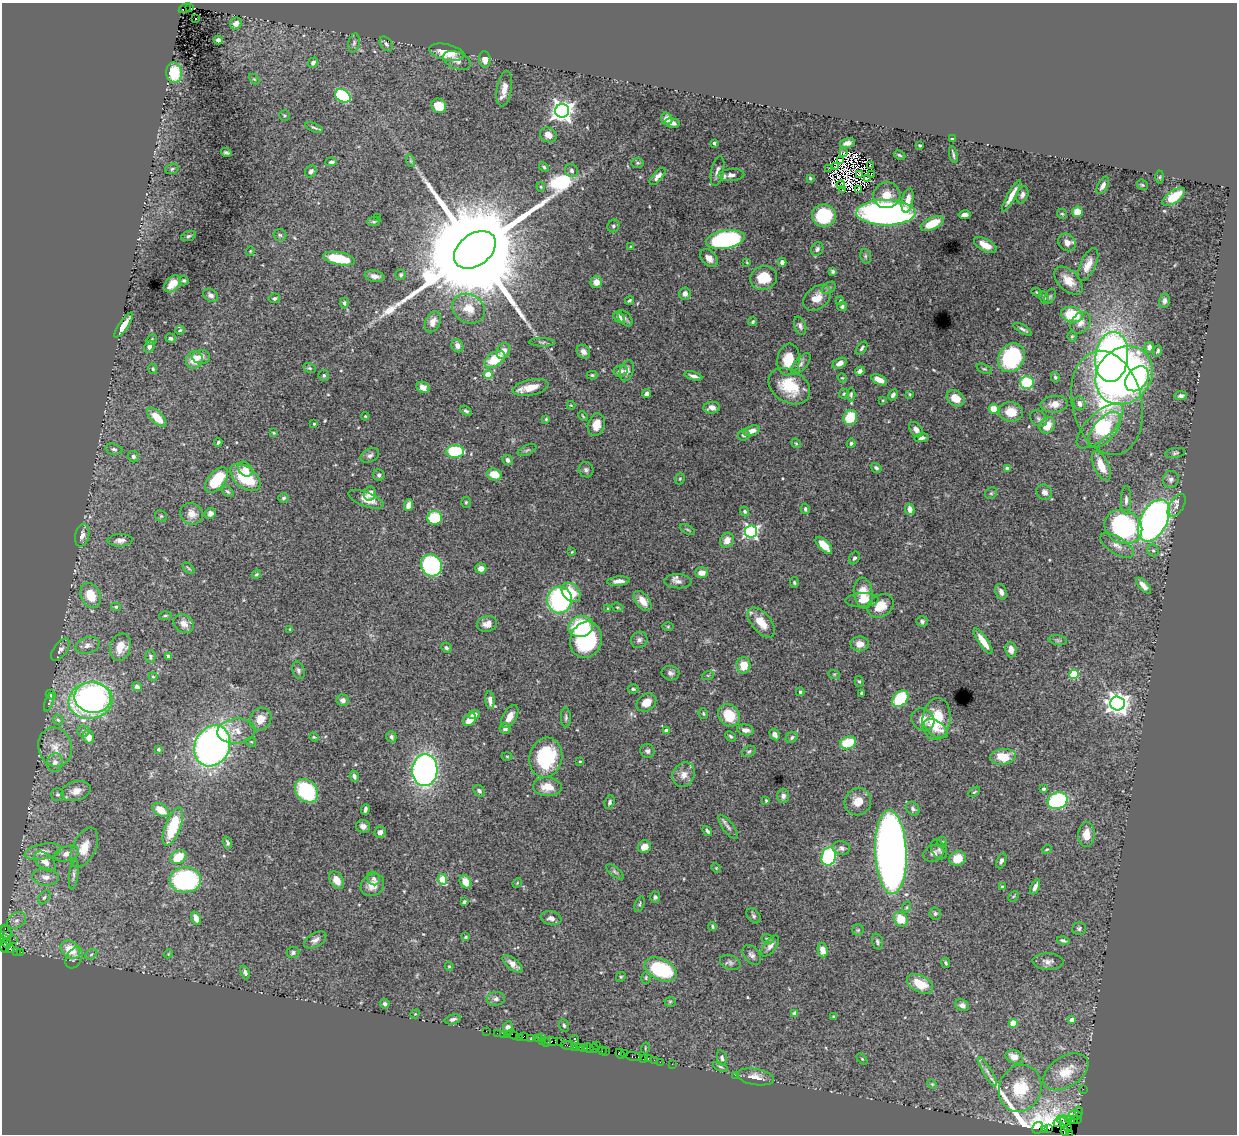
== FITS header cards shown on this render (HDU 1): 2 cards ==
NAXIS1  =                 1235
NAXIS2  =                 1132

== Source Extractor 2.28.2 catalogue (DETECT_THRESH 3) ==
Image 1235 x 1132 px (HDU 1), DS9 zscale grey, 1 PNG px = 1 image px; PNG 1239 x 1136 px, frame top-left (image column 1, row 1132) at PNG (2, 3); each listed source drawn as its Kron ellipse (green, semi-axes under 4 px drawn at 4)
Background 3.61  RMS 0.04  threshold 0.12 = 3 sigma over >= 5 px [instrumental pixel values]
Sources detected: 535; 10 with non-positive FLUX_AUTO (blend fragments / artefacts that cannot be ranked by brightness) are neither listed nor drawn; of the other 525, the 500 brightest by FLUX_AUTO listed and drawn (25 fainter detections omitted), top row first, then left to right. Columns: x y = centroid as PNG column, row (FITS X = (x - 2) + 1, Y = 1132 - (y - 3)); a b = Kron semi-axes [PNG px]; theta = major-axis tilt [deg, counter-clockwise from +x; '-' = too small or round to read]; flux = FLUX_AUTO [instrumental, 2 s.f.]
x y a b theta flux
189 7 3 2 - 190
185 8 6 3 27 390
195 18 3 2 - 8.1
236 23 6 5 - 15
218 40 4 4 - 8.7
354 43 9 5 75 8.1
386 44 8 5 -54 6.3
447 52 18 8 -12 63
457 60 15 8 -22 16
485 60 8 6 -85 23
313 63 5 5 - 9.4
174 73 10 8 -83 88
254 79 6 4 -44 2.8
504 89 18 7 81 28
343 96 8 6 -32 230
439 106 8 7 - 52
562 111 7 7 - 2000
284 115 5 5 - 4.1
667 119 6 5 - 22
672 123 7 5 -8 14
314 128 9 3 -22 5.3
548 135 8 7 - 22
952 139 4 3 - 5.9
714 143 3 3 - 7.7
847 143 7 4 11 11
920 145 3 2 - 2.6
226 152 5 3 - 4.7
844 153 4 3 - 8.3
953 154 9 2 -78 5.1
899 155 6 4 -27 3.8
840 160 2 2 - 5.7
411 161 6 4 -71 4.2
331 162 6 4 5 6.9
638 163 6 5 - 4.4
870 166 3 2 - 2.6
544 167 6 4 -45 4.7
836 167 3 2 - 3.3
829 168 2 2 - 2.3
172 169 7 5 18 5.3
311 171 6 5 - 7.3
571 171 7 6 - 7.7
717 171 15 6 78 15
731 175 13 6 3 15
860 175 3 2 - 4.1
872 175 3 2 - 4.5
658 176 10 5 49 14
1160 177 6 4 88 3
810 178 4 3 - 3.3
868 179 4 2 - 7.5
841 185 4 2 - 4.6
1103 185 9 5 61 12
1142 185 6 4 -42 3.7
541 187 4 4 - 2.7
842 189 4 2 - 2.5
859 190 3 2 - 3.2
887 195 13 13 - 38
1022 195 9 5 71 9.4
1011 196 18 4 62 27
1174 197 13 6 34 71
908 200 12 5 78 27
1077 212 5 5 - 41
886 213 29 12 0 1400
1062 214 5 5 - 3.9
964 215 6 4 10 14
824 216 12 11 - 170
378 218 3 3 - 2.8
374 221 6 4 7 4.3
932 223 12 6 26 70
613 226 7 5 51 6.2
280 235 6 6 - 5
188 236 8 4 20 5.4
725 239 19 9 9 480
1067 242 9 8 - 21
985 245 12 6 -29 28
630 247 4 3 - 2.2
817 249 7 5 57 7.5
475 250 23 16 37 110000
250 251 4 4 - 2.7
865 256 7 5 -75 5.4
709 258 10 7 -46 19
339 259 16 6 -11 110
747 262 3 3 - 2.4
782 262 4 4 - 10
1088 265 18 7 65 29
833 271 4 4 - 5.6
401 275 5 5 - 5.1
375 276 10 5 -11 14
764 278 14 12 17 66
184 281 5 5 - 4.3
1068 281 17 10 -44 38
596 282 6 6 - 22
172 284 10 6 47 34
829 288 8 5 37 5.6
1037 292 5 4 - 2.8
685 294 6 5 - 11
211 295 8 6 -34 11
1050 296 8 5 63 4.9
1044 297 6 4 -62 4.5
274 298 6 5 - 4.9
817 298 15 11 40 38
629 300 5 3 - 4.1
840 301 4 3 - 2.7
1164 301 7 5 79 8.3
344 303 5 4 - 5
842 306 5 4 - 7.2
469 309 17 14 -29 48
1072 314 11 7 -13 89
619 317 6 5 - 15
625 318 9 5 -50 6
753 321 4 4 - 4.2
433 322 11 7 64 19
1081 323 12 9 52 20
124 325 15 4 56 26
800 326 9 5 -71 8.4
1023 329 10 3 -30 7.9
180 330 4 4 - 3.4
1072 336 5 4 - 3.3
171 338 5 4 - 6
152 340 6 4 48 3.9
542 342 13 3 -2 5.8
457 346 7 5 -62 12
149 347 6 5 - 9
1149 347 5 5 - 13
862 348 7 4 55 5.6
503 351 8 6 58 22
1158 351 6 4 70 5.3
583 352 7 6 - 13
201 357 9 7 0 15
1112 357 25 16 83 1000
1011 358 15 12 55 260
495 359 11 7 31 77
194 360 9 8 - 40
788 360 16 11 83 62
840 363 7 5 28 13
801 364 13 6 49 12
309 368 6 4 -26 3.9
153 369 5 4 - 3.8
984 369 8 4 -24 4.5
621 371 7 5 10 12
627 371 11 6 74 14
860 371 5 4 - 9.8
324 375 5 5 - 5
488 375 4 4 - 84
592 375 5 4 - 3.9
1124 375 31 26 48 1900
693 376 9 4 -16 11
1055 377 5 4 - 4.6
842 378 4 4 - 2.6
1137 379 14 10 49 150
879 380 8 4 -25 26
1027 383 7 6 - 200
789 386 22 16 -33 95
423 387 6 5 - 18
531 387 18 8 12 41
647 393 4 3 - 11
844 394 5 4 - 3.3
910 394 4 3 - 2.7
851 395 7 4 87 5.1
893 395 6 4 61 8.4
1181 396 6 4 3 7.9
955 398 9 7 -34 38
883 400 4 3 - 2.3
1079 403 7 6 - 13
1107 403 53 35 -77 290
1054 404 14 8 5 27
571 405 4 4 - 2.4
712 408 8 6 5 14
994 409 5 5 - 41
466 411 6 4 -35 6
1011 412 12 9 -7 50
365 416 4 3 - 2.6
583 416 5 3 - 2.6
157 417 12 6 -44 56
850 417 8 6 63 90
546 419 3 3 - 2.8
1038 419 9 7 -46 8.2
314 424 3 3 - 3.3
596 425 11 8 73 34
1047 425 9 7 54 38
1100 426 30 13 44 120
916 430 8 5 -52 13
1104 430 22 11 50 93
752 431 8 5 15 21
274 433 3 2 - 2.7
744 435 6 5 - 6.5
921 438 7 4 9 9.3
218 443 4 3 - 4.2
796 443 5 4 - 2.7
851 443 5 4 - 4.4
114 449 9 5 -12 6.8
527 450 10 5 24 5.7
455 451 9 6 -1 170
1175 453 10 5 9 5.8
370 455 10 6 27 9.4
133 457 6 5 - 6.4
507 460 5 5 - 11
1101 466 16 7 -65 43
876 468 5 4 - 5.9
1007 468 4 3 - 7.5
245 469 8 6 -50 16
586 470 8 7 - 7.3
494 474 7 6 - 43
379 475 6 5 - 6.5
245 477 17 10 -39 120
680 479 6 4 69 3.6
1171 479 8 7 - 10
217 480 15 8 52 120
228 491 6 4 -39 4.4
1044 492 8 7 - 13
991 493 6 5 - 4.7
370 494 7 6 - 21
284 498 5 4 - 4.9
366 499 19 7 -21 28
1126 500 14 5 88 11
466 502 5 4 - 4.1
409 505 6 4 68 15
1177 506 13 7 58 15
805 509 5 4 - 6.4
910 509 6 4 -78 16
745 511 5 4 - 4.8
210 513 5 5 - 11
192 514 11 10 - 22
161 516 6 5 - 4.3
435 518 7 7 - 100
1154 521 22 13 62 1300
1123 527 19 16 -28 370
688 530 8 3 -30 3.9
751 531 6 6 - 640
82 535 11 7 76 17
120 540 12 6 2 14
727 540 8 6 59 26
824 545 11 5 -46 41
1117 546 19 8 -32 21
1153 550 6 5 - 5.9
572 552 4 3 - 2.4
854 558 7 5 58 5.9
431 565 11 10 - 290
188 568 7 3 -41 3
481 568 5 5 - 19
702 573 6 5 - 23
256 574 5 3 - 3.8
618 581 11 4 4 14
678 581 13 7 -4 15
794 583 5 4 - 3.3
1143 586 10 4 -46 17
571 592 10 8 -46 70
1001 592 8 5 -69 12
863 593 15 9 -82 49
91 595 13 9 -65 50
560 600 13 12 - 450
862 600 16 7 2 25
643 601 11 6 -52 30
881 606 14 11 35 42
116 607 5 4 - 3.9
618 607 6 4 -19 3.6
608 608 4 3 - 2.3
165 616 6 4 5 4
922 621 6 5 - 5.8
761 623 18 9 -50 43
184 624 11 8 -37 19
487 624 10 7 15 17
581 626 12 10 18 150
668 627 6 4 1 2.9
290 629 3 2 - 2.3
586 640 18 15 73 260
639 640 8 7 - 10
1058 640 9 5 -8 6.2
983 641 15 4 -55 36
860 644 9 7 -1 21
87 645 12 8 15 15
120 647 14 10 71 37
446 648 5 4 - 5.3
60 650 13 6 52 12
1011 650 8 5 -85 23
168 656 4 3 - 7.5
150 657 6 5 - 5.9
743 665 8 7 - 40
298 670 9 6 -73 7.4
670 673 9 7 -13 9.8
834 674 6 4 -17 3.5
1074 674 5 4 - 130
708 675 6 4 18 3.6
153 677 4 4 - 3
859 681 5 4 - 3.8
137 687 5 4 - 9.6
633 689 5 4 - 4.9
800 692 4 3 - 4.1
861 693 4 3 - 3.4
51 695 5 4 - 5.1
93 697 18 15 -9 610
900 699 9 7 47 130
90 700 22 18 8 740
343 700 6 5 - 13
490 700 9 4 -85 13
49 702 9 3 71 3.4
646 703 10 8 36 34
1118 703 7 7 - 1900
703 714 5 5 - 4.2
474 715 6 4 2 11
729 715 12 10 -50 74
510 716 12 6 60 25
566 718 10 5 -87 6.7
260 719 12 10 55 32
923 719 12 10 -36 37
936 719 21 14 84 120
58 720 6 4 -44 3.8
470 720 7 5 44 37
505 728 5 5 - 8.4
936 729 13 7 -34 23
666 730 4 4 - 17
746 730 8 5 -10 13
83 731 6 5 - 7
236 731 19 12 6 36
775 735 6 4 -59 13
731 736 6 4 -45 4.9
88 737 7 5 -71 28
314 737 5 4 - 2.7
391 737 6 5 - 8
792 737 6 5 - 6.2
251 742 5 4 - 3.6
848 743 8 6 21 83
212 746 21 17 65 1200
55 747 20 17 -76 45
158 749 3 3 - 3.7
647 751 7 6 - 7.5
749 751 7 5 28 5.5
507 756 5 3 - 2.8
546 757 20 16 76 200
1003 757 13 7 8 70
580 761 3 3 - 2.6
55 763 9 8 - 15
425 770 16 12 86 1000
684 775 13 11 62 23
354 776 6 4 -72 8
547 787 14 9 -4 40
1043 789 3 3 - 6.9
76 791 15 9 16 25
306 791 13 10 -47 220
479 791 6 5 - 6.5
974 792 6 3 35 3.2
58 795 6 6 - 5.9
783 796 7 6 - 10
766 800 4 3 - 2.7
1058 801 10 8 21 350
610 802 7 5 72 6.1
858 802 14 13 - 38
913 809 7 6 - 8.6
161 810 9 6 -33 36
365 810 5 3 - 7.3
173 826 20 7 69 130
363 826 7 6 - 11
728 827 14 5 -52 9.9
707 831 5 3 - 6.3
380 832 6 5 - 14
1086 834 12 8 86 35
942 842 5 5 - 3.3
227 843 6 4 -73 5.2
644 847 7 6 - 25
84 848 21 11 64 42
841 848 9 6 -12 9.3
939 849 10 7 -62 9.3
1047 849 5 3 - 2.8
43 852 19 7 12 24
891 852 42 15 -87 2900
934 853 11 8 25 13
67 854 12 7 19 18
178 857 8 6 30 62
829 857 9 7 74 340
957 858 8 7 - 43
45 861 13 7 -40 28
1001 861 8 4 69 7.8
716 868 5 4 - 2.7
615 872 11 4 -39 7.2
74 875 15 4 84 9.4
46 877 13 8 -6 19
374 879 7 6 - 9.2
443 879 5 4 - 79
185 880 16 12 3 390
337 880 9 6 -59 28
465 882 7 5 -60 29
517 883 5 4 - 2.7
372 885 12 10 37 27
1002 887 3 3 - 10
1035 887 8 4 66 11
1013 896 6 3 45 2.9
44 897 8 5 53 6.4
655 897 5 5 - 5.4
464 902 3 3 - 5.1
640 904 8 4 72 4.3
907 907 6 3 72 3.5
935 913 6 6 - 4.9
754 916 8 6 -52 6.4
196 918 7 4 -68 24
551 918 10 7 -10 14
901 919 8 6 -52 54
16 921 10 7 32 14
713 927 4 3 - 4.1
5 928 3 2 - 90
1079 929 7 6 - 6.2
858 930 5 5 - 4.3
5 933 6 6 - 440
466 937 3 3 - 4.7
3 938 4 2 - 210
13 939 2 2 - 65
768 939 6 4 -14 4.8
315 940 12 7 32 13
1063 941 6 3 -14 6.5
877 942 8 5 -74 6
7 943 5 3 - 260
770 946 12 6 52 13
5 947 6 3 -72 240
10 949 4 4 - 190
70 950 10 8 -38 58
823 950 7 5 -79 26
17 951 3 2 - 24
21 952 3 2 - 410
293 953 6 5 - 6.2
91 954 6 4 30 5.2
168 954 4 3 - 2.3
752 955 11 7 -51 11
74 958 11 7 61 13
1048 961 15 8 -3 16
730 963 10 7 -20 9.2
946 963 5 3 - 4
512 964 12 5 -38 19
449 966 4 4 - 3.2
660 969 17 10 -27 230
245 972 7 4 -67 7.2
621 977 5 4 - 3.2
646 978 6 4 73 3.9
920 984 14 8 -28 62
496 999 9 7 3 10
670 1002 5 5 - 3.4
385 1004 5 4 - 6.8
962 1005 7 5 -27 9.8
795 1013 4 4 - 27
415 1014 5 4 - 2.7
834 1016 4 3 - 3.4
453 1019 8 4 14 8.6
1072 1020 4 4 - 18
1013 1023 4 4 - 74
564 1025 6 4 -72 5
508 1028 7 5 80 14
486 1031 2 2 - 28
497 1033 2 2 - 85
503 1034 2 2 - 38
513 1034 6 2 -34 110
508 1035 3 2 - 100
519 1037 2 2 - 49
523 1037 3 2 - 140
541 1038 3 2 - 42
531 1039 3 3 - 150
538 1039 2 2 - 120
575 1040 5 2 - 3
543 1041 3 2 - 38
551 1041 6 3 -9 170
547 1042 4 2 - 220
560 1042 2 2 - 25
567 1045 6 3 -15 340
596 1045 3 2 - 63
574 1047 3 2 - 49
580 1047 3 3 - 290
584 1048 4 2 - 400
589 1048 5 2 - 380
594 1048 4 2 - 130
645 1048 5 3 - 2.6
602 1051 3 2 - 130
606 1051 3 2 - 120
620 1054 5 3 - 170
625 1054 2 2 - 30
634 1057 9 3 -10 200
1014 1057 9 6 -24 26
722 1058 8 5 -79 7.8
644 1059 3 3 - 280
648 1059 3 2 - 150
862 1059 6 4 -45 3.5
654 1060 2 2 - 68
660 1062 2 2 - 91
672 1064 2 2 - 43
720 1067 8 3 -23 4.2
987 1072 17 4 -59 13
1066 1072 25 15 32 64
735 1075 2 2 - 35
755 1077 19 8 -10 27
932 1084 5 4 - 2.8
1020 1088 24 21 68 100
1083 1089 2 2 - 39
1079 1112 5 2 - 84
1076 1115 6 3 -10 160
1073 1119 3 2 - 57
1077 1119 2 2 - 22
1064 1120 5 2 - 120
1069 1120 3 3 - 60
1058 1123 4 3 - 30
1064 1124 10 3 -47 78
1038 1128 6 5 - 67
1049 1129 3 3 - 91
1044 1130 4 3 - 290
1065 1131 5 3 - 86
1069 1133 2 2 - 19
At the frame edge (FLAGS 8, measured only in part): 3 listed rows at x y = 3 938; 1065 1131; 1069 1133
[25 fainter detections neither listed nor drawn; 10 non-positive-flux detections neither listed nor drawn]